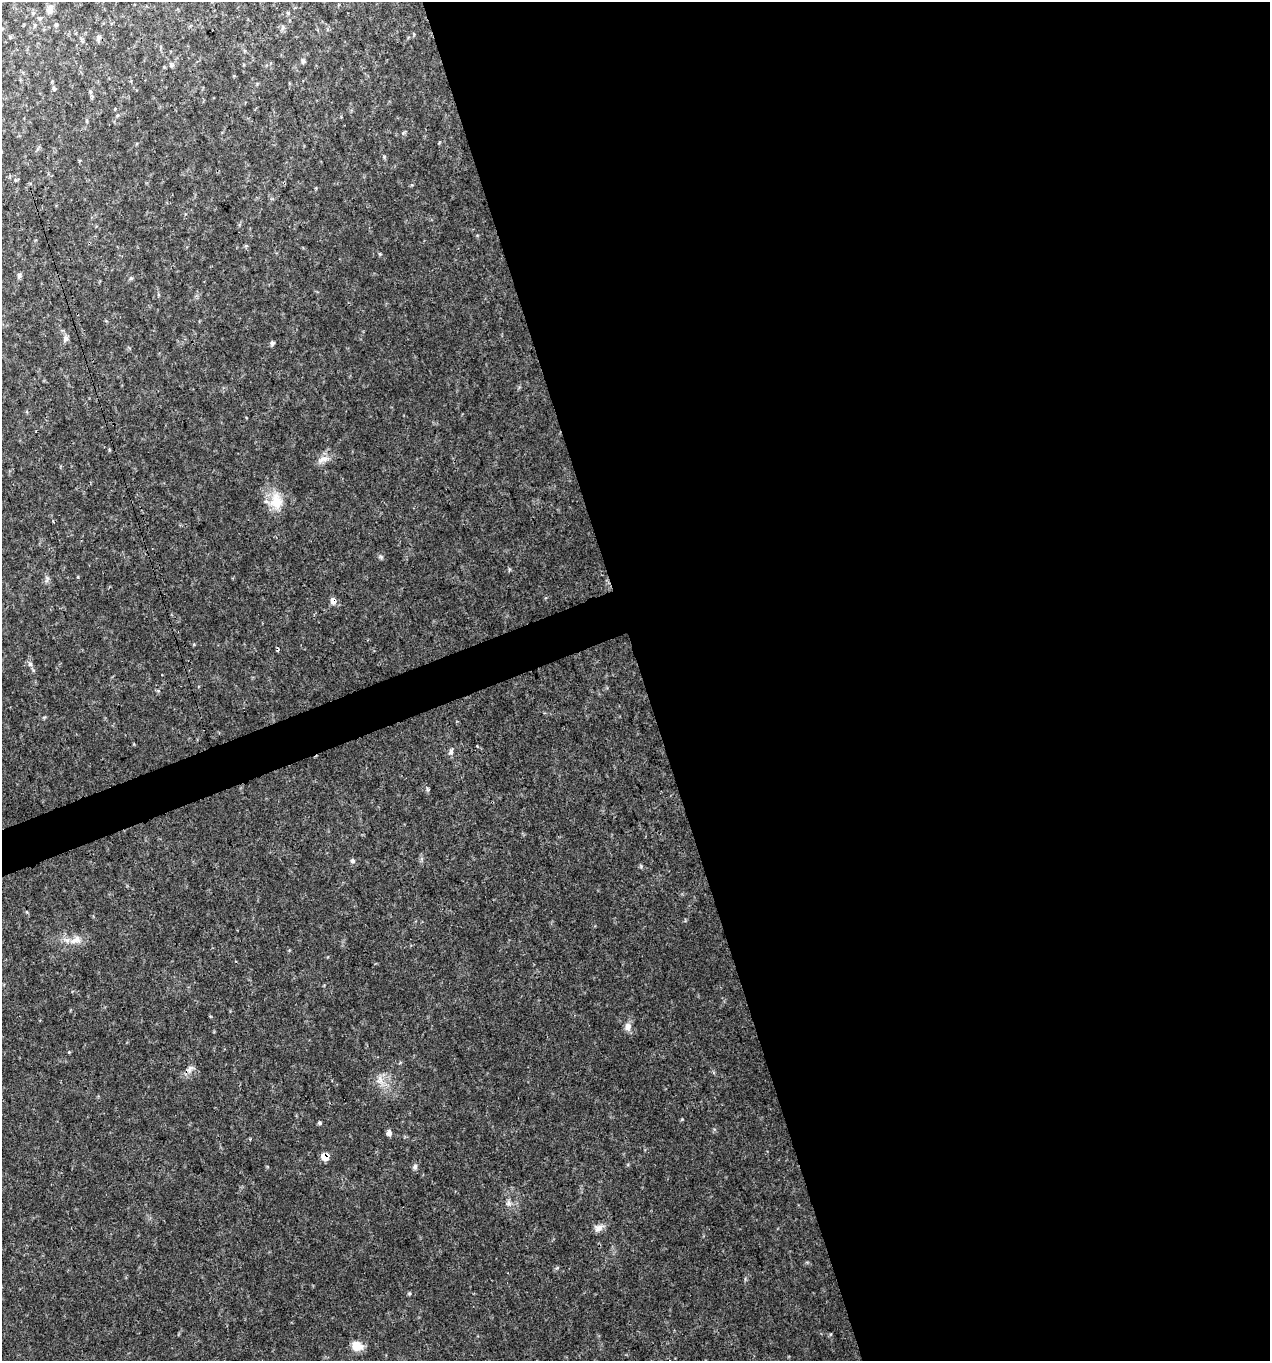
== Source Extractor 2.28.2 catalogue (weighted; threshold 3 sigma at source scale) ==
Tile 8 of 4 x 4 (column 4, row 2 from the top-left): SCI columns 3929-5196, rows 2720-4078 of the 5270 x 5440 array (HDU 1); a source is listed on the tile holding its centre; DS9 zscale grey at full resolution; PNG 1272 x 1363 px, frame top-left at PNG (2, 2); no overlay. Shown black and unused: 51% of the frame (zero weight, under 3 of 4 exposures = <1% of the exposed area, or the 3 px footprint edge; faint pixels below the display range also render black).
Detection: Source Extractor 2.28.2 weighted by HDU 2 'WHT'; one run over the whole footprint, this tile lists its part. Background 0.03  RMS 0.0037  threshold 0.0167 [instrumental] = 3 sigma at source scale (4.5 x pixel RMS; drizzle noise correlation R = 1.50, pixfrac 1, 0.0396/0.0396 arcsec/px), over >= 5 px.
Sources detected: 33; all 33 listed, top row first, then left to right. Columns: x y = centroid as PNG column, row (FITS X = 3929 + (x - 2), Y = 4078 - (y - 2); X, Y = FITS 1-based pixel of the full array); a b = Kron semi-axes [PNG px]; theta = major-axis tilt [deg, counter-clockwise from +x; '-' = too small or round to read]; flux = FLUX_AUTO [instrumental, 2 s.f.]
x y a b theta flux
50 9 12 8 62 2
33 13 6 5 - 0.55
288 13 6 3 -72 0.42
35 25 6 4 -89 0.49
98 37 8 7 - 0.97
303 61 6 5 - 0.68
172 65 6 5 - 0.64
54 89 7 4 -73 0.64
403 133 6 4 47 0.47
380 254 5 4 - 0.38
19 275 7 5 90 0.86
131 278 5 5 - 0.54
66 338 9 7 -68 1.2
272 343 6 5 - 0.79
323 459 16 7 18 2.3
276 501 24 16 -88 7.8
381 557 6 5 - 0.61
333 601 8 6 -68 1.8
30 664 6 6 - 0.77
477 746 3 2 - 0.34
451 752 7 6 - 0.96
353 861 5 5 - 0.84
76 940 18 10 29 3.7
628 1027 11 8 88 2
190 1069 11 5 77 1.5
380 1079 12 6 -72 2.1
319 1123 5 4 - 0.53
389 1133 7 5 -86 1.3
325 1157 7 6 - 4.6
415 1167 8 6 85 0.99
509 1203 7 5 -90 0.93
599 1228 13 8 29 2.1
357 1346 13 10 -16 4.4
Overlapping masked pixels (flux is a lower limit): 2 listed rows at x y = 333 601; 325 1157
Unlisted compact peaks at least as high as the median listed source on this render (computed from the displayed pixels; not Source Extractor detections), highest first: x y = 409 1293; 682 1119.